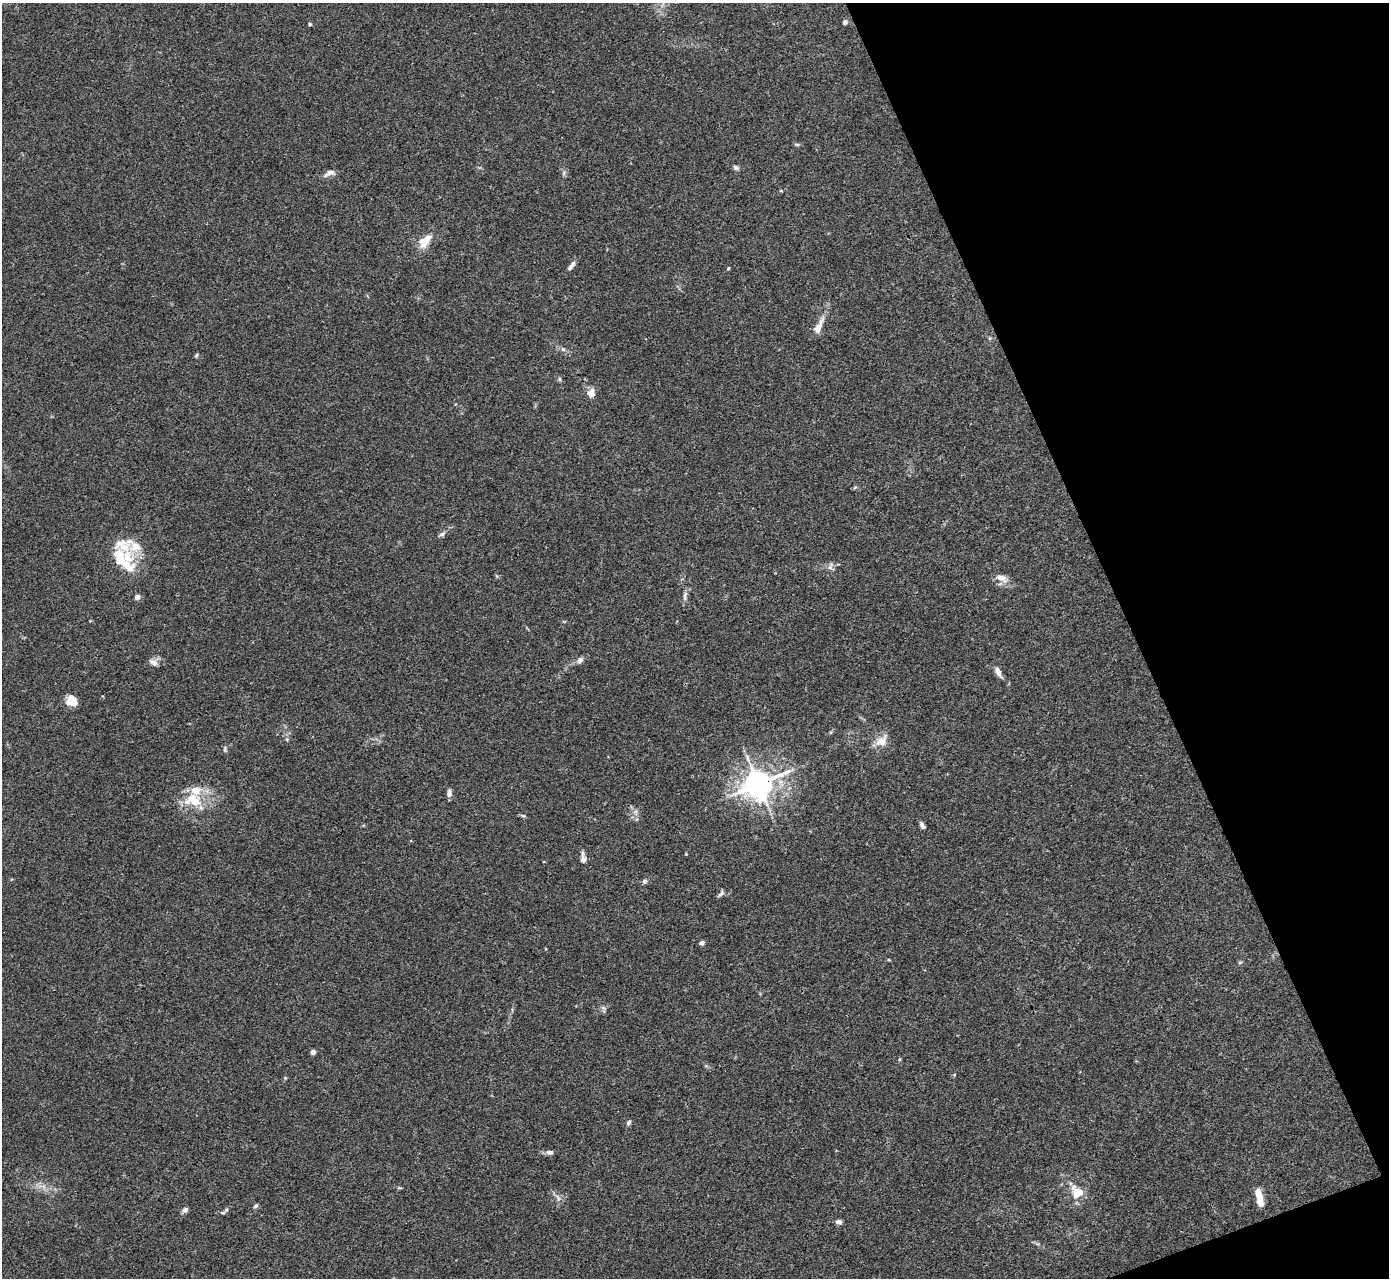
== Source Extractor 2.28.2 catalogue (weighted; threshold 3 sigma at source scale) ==
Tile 12 of 4 x 4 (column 4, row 3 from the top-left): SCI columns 4165-5551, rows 1560-2835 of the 5553 x 5542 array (HDU 1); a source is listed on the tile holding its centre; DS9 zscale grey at full resolution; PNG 1391 x 1280 px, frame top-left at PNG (2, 3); no overlay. Shown black and unused: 19% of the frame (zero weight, under 3 of 4 exposures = <1% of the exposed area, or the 3 px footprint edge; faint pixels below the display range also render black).
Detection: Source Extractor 2.28.2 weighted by HDU 2 'WHT'; one run over the whole footprint, this tile lists its part. Background 0.0392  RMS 0.0028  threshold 0.0126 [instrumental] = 3 sigma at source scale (4.5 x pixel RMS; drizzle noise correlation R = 1.50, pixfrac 1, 0.05/0.05 arcsec/px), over >= 5 px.
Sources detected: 59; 9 inside a brighter listed object's ellipse — not listed separately; the other 50 listed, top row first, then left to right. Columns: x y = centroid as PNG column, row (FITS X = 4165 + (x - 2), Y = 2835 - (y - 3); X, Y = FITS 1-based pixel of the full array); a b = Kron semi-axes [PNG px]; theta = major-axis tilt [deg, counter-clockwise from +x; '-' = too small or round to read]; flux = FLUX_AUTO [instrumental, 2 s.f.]
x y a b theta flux
845 22 6 5 - 0.62
310 24 4 4 - 0.33
797 144 6 4 -1 0.42
736 168 7 5 -25 0.79
329 173 16 7 19 1.4
564 173 7 4 89 0.53
424 242 15 13 59 3.5
572 265 15 5 57 1.1
728 268 4 4 - 0.28
819 326 27 8 63 2.9
563 349 7 5 -43 0.63
196 355 6 4 67 0.38
559 379 5 5 - 0.45
591 393 11 9 81 2
442 534 9 5 23 0.69
121 545 30 21 4 6.6
126 565 36 13 -38 6.8
830 566 11 6 66 0.99
1001 578 15 8 -24 2.5
685 596 15 4 82 1
137 597 4 4 - 2.4
580 660 9 6 38 1.1
153 662 12 7 -33 1.4
998 672 13 6 -65 1.6
73 699 20 10 14 2.3
881 741 16 11 38 3.3
225 749 9 4 90 0.46
758 784 10 9 - 330
195 791 36 15 52 6.6
449 793 9 5 86 1.2
523 816 6 4 -1 0.38
922 826 9 5 -58 0.88
686 854 4 3 - 0.21
583 860 10 8 82 1.4
645 881 7 6 - 0.61
721 894 11 5 47 0.66
702 943 6 5 - 0.67
1240 962 6 4 2 0.34
603 1008 8 5 -26 0.72
313 1052 4 4 - 2.1
629 1122 6 5 - 0.61
550 1152 8 6 0 0.97
1070 1183 6 4 -72 0.41
1079 1192 13 9 -9 2.9
558 1197 12 5 -55 1
1259 1197 18 6 -75 4.4
256 1206 7 5 41 0.49
185 1210 6 5 - 1.1
223 1213 6 4 2 0.4
838 1222 7 5 -7 0.97
Overlapping masked pixels (flux is a lower limit): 2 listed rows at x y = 591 393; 758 784